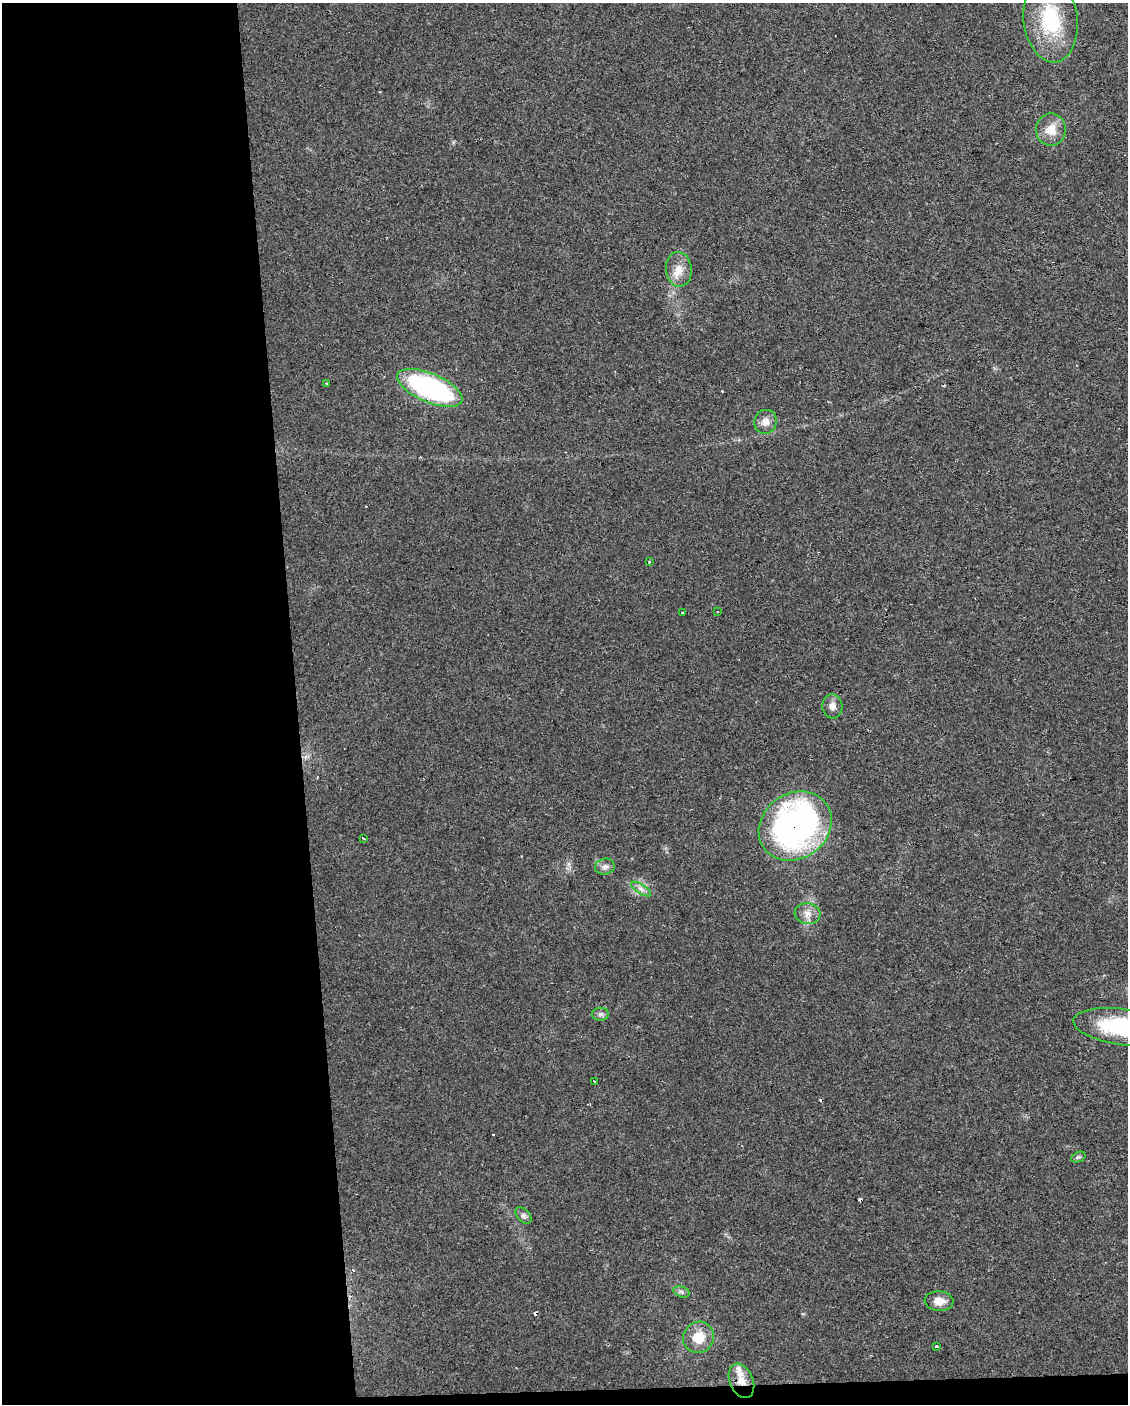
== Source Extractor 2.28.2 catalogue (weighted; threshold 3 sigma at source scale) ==
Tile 9 of 4 x 3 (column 1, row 3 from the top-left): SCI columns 1-1126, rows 4-1405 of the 4506 x 4253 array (HDU 1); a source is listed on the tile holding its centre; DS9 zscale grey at full resolution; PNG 1130 x 1406 px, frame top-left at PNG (2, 3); each listed source drawn as its Kron ellipse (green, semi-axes under 4 px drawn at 4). Shown black and unused: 27% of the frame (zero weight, under 2 of 3 exposures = <1% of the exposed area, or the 3 px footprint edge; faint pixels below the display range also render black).
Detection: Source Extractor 2.28.2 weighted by HDU 2 'WHT'; one run over the whole footprint, this tile lists its part. Background 0.0242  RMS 0.0032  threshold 0.0142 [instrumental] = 3 sigma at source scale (4.5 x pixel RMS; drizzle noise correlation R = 1.50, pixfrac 1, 0.0396/0.0396 arcsec/px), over >= 5 px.
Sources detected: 35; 9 cosmic-ray / hot-pixel residue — neither listed nor drawn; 1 inside a brighter listed object's ellipse — not listed separately; the other 25 listed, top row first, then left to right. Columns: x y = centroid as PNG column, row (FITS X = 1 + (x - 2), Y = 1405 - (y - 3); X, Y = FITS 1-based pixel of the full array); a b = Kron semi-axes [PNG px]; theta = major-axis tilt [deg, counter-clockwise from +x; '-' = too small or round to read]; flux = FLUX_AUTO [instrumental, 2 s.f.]
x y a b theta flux
1050 20 43 27 -83 23
1051 130 16 15 - 4.9
679 269 17 13 -83 4.1
327 384 3 3 - 0.51
430 388 35 14 -23 64
765 422 12 11 - 2.4
649 561 3 2 - 0.6
718 612 3 2 - 0.39
682 613 3 3 - 0.94
832 706 12 10 -84 2
795 826 38 32 37 110
363 839 3 2 - 0.53
605 867 10 8 14 1.4
641 889 11 4 -32 1.3
807 914 13 10 -6 2.6
600 1014 8 6 1 0.96
1123 1027 50 18 -7 30
595 1081 3 3 - 1
1078 1157 8 5 23 0.6
523 1215 10 6 -46 1
681 1292 8 5 -21 0.85
939 1301 14 10 -4 3.3
699 1337 16 15 - 6.3
937 1347 3 3 - 2.6
741 1381 18 11 -67 4.7
Overlapping masked pixels (flux is a lower limit): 2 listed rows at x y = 795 826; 741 1381
Isophote crosses this tile's border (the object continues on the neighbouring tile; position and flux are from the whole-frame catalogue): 1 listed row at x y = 1123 1027